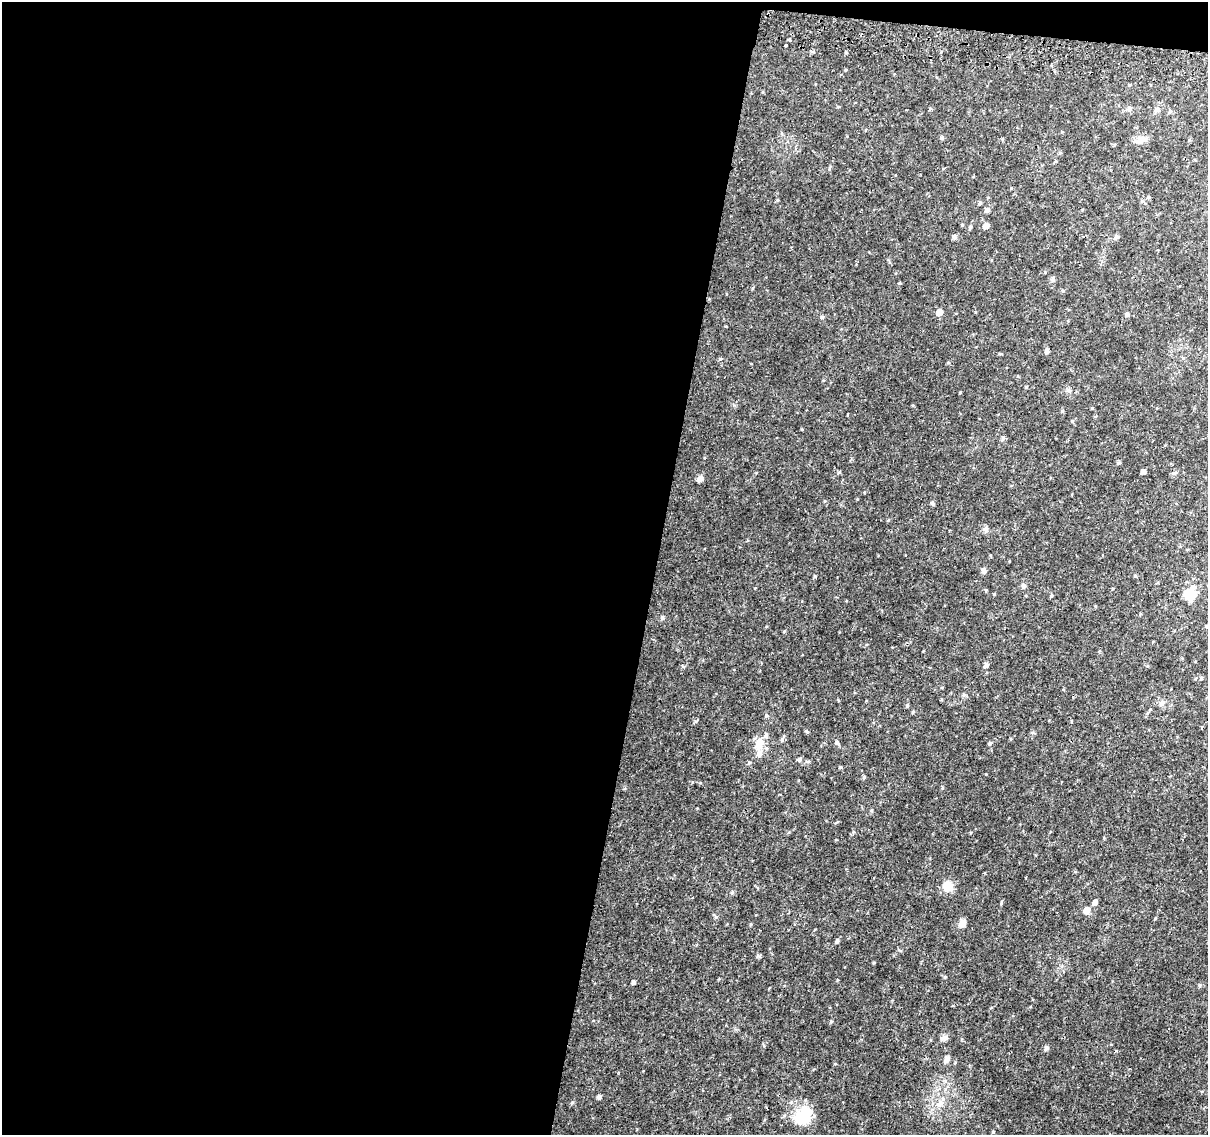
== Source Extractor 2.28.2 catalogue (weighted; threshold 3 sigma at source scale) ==
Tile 1 of 4 x 4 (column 1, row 1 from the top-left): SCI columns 6-1211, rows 3662-4794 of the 4843 x 5116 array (HDU 1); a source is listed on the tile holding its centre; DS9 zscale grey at full resolution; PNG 1210 x 1137 px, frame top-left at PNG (2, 2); no overlay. Shown black and unused: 55% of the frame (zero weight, under 2 of 3 exposures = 2% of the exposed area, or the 3 px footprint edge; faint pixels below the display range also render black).
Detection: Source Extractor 2.28.2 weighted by HDU 2 'WHT'; one run over the whole footprint, this tile lists its part. Background 0.0111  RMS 0.0038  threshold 0.017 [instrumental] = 3 sigma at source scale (4.5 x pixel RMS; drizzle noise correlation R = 1.50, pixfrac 1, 0.0396/0.0396 arcsec/px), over >= 5 px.
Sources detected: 79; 3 inside a brighter listed object's ellipse — not listed separately; the other 76 listed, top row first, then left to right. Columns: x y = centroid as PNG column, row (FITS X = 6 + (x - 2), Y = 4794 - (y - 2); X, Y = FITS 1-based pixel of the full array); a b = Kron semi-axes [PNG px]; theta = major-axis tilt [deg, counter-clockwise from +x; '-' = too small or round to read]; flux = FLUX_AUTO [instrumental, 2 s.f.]
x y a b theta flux
785 45 3 3 - 1.5
812 52 6 4 18 0.51
1129 85 4 3 - 0.3
838 107 4 3 - 0.32
930 109 4 4 - 0.39
1129 109 6 6 - 0.99
1157 110 8 6 45 1
1170 112 6 4 65 0.59
942 137 6 4 72 0.58
1139 141 15 8 22 2.4
777 200 4 3 - 0.38
980 203 5 4 - 0.63
987 210 6 5 - 1.1
986 226 5 5 - 2.9
970 228 6 4 63 0.55
954 237 7 5 -89 0.75
1116 237 6 5 - 0.9
1053 279 6 5 - 0.92
899 283 3 3 - 0.67
939 312 5 5 - 4
1127 315 5 5 - 0.77
1047 351 5 5 - 0.92
960 392 3 3 - 0.27
1092 408 3 3 - 0.31
1062 411 5 4 - 0.39
1072 421 5 4 - 0.38
1003 438 5 5 - 0.85
1119 463 5 4 - 0.6
839 472 5 4 - 0.43
1143 472 4 4 - 1.8
700 479 6 6 - 1.8
932 503 6 5 - 0.61
986 529 10 4 90 0.78
983 570 7 6 - 0.9
1135 576 5 4 - 0.43
1023 586 6 5 - 0.94
986 590 5 3 - 0.32
1189 594 13 11 -32 7.9
1051 596 5 4 - 0.51
1206 626 5 3 - 0.31
986 665 5 4 - 1.3
1201 678 4 4 - 0.57
1162 703 8 6 -90 1.1
907 706 5 4 - 0.46
913 712 5 4 - 0.4
766 715 6 3 -72 0.43
806 731 5 4 - 0.39
782 740 5 5 - 0.62
837 742 5 5 - 0.79
990 743 5 5 - 0.52
759 744 16 12 81 4.7
800 759 6 5 - 0.83
749 763 5 4 - 0.49
840 767 4 4 - 0.37
864 777 4 4 - 0.51
872 810 6 3 -83 0.45
853 832 6 3 72 0.43
948 886 12 12 - 4.3
732 892 6 4 20 0.46
1095 902 5 4 - 1.7
1087 910 5 5 - 4.3
716 917 5 5 - 0.54
962 923 8 6 61 2.4
751 924 5 3 - 0.34
837 941 5 5 - 0.71
874 962 5 3 - 0.31
633 982 4 4 - 0.88
1199 985 5 3 - 0.41
831 1021 5 3 - 0.38
944 1038 10 7 10 1.3
1046 1048 5 4 - 1.3
946 1059 12 6 62 1.5
599 1097 4 4 - 0.98
940 1104 15 7 25 2.6
803 1115 25 18 55 11
993 1132 4 3 - 0.35
Unlisted compact peaks at least as high as the median listed source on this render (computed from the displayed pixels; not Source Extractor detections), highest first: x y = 572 1102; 1001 903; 945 977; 696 721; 662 617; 815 576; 759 956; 964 695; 720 359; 822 317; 837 980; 704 458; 994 594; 845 70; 971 832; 835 1064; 1155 918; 697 808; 899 950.